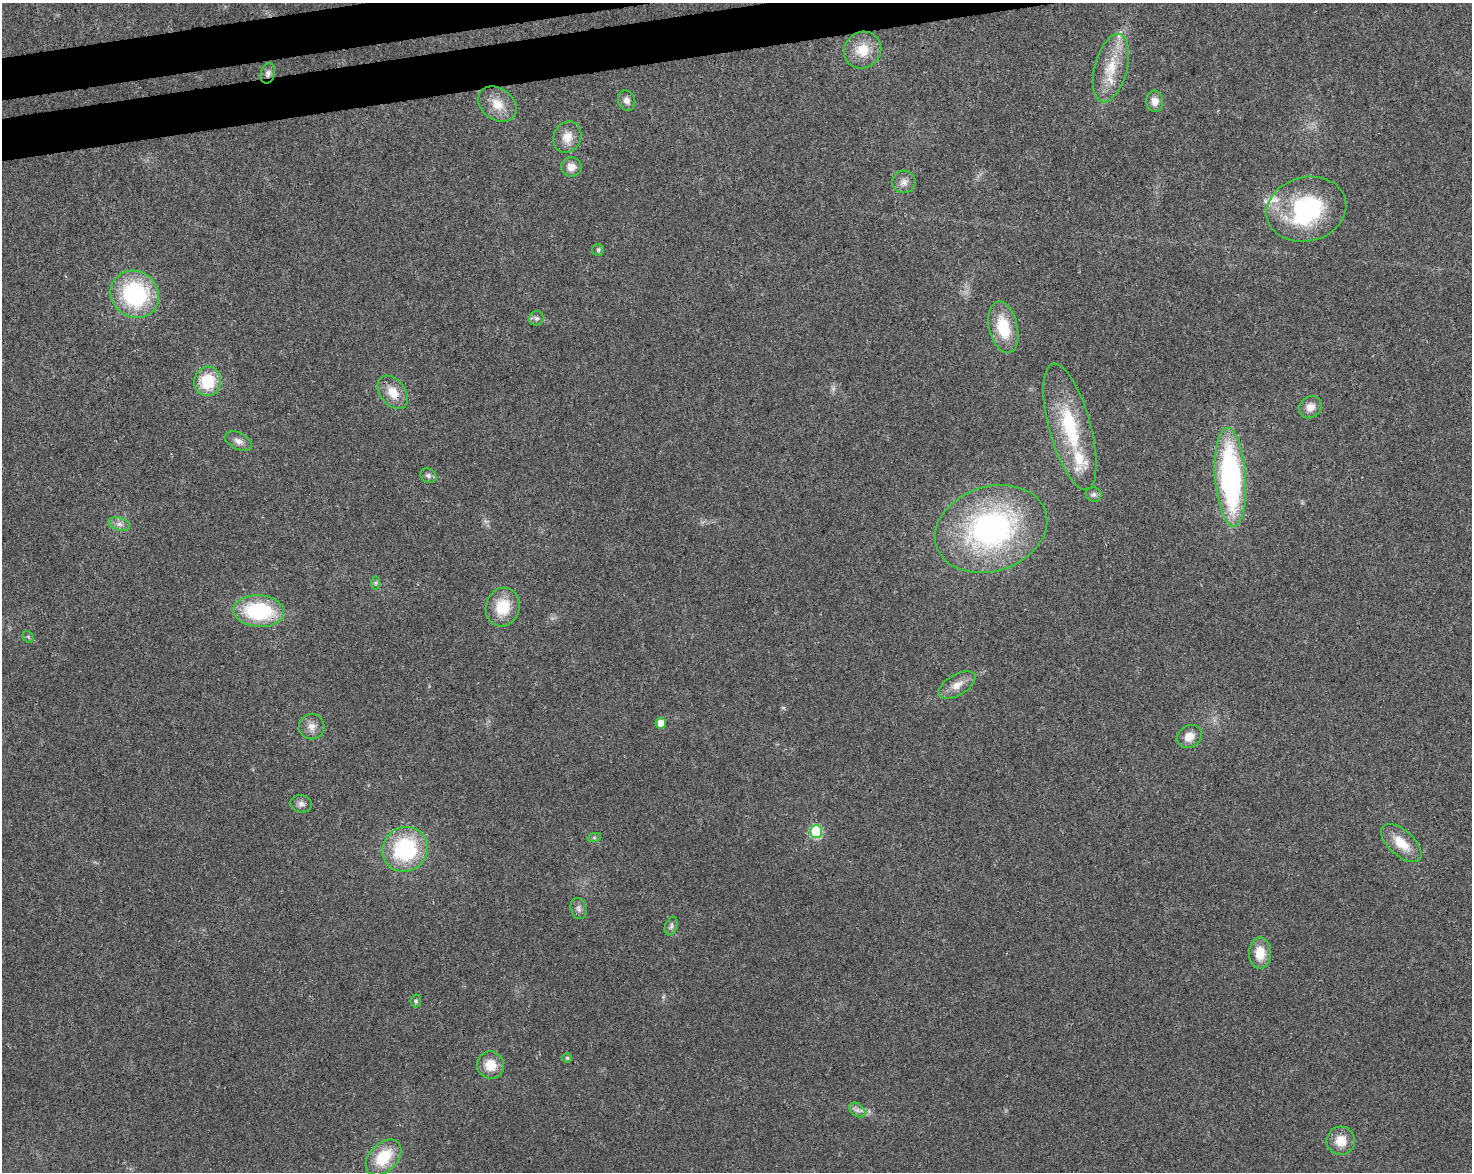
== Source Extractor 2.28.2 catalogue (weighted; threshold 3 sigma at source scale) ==
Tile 8 of 3 x 4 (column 2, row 3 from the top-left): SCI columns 1539-3008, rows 1226-2395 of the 4503 x 4793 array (HDU 1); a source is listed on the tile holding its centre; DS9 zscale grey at full resolution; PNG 1474 x 1174 px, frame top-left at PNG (2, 3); each listed source drawn as its Kron ellipse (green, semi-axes under 4 px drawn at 4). Shown black and unused: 4% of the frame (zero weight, under 3 of 4 exposures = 5% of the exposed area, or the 3 px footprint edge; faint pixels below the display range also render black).
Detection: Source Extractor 2.28.2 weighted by HDU 2 'WHT'; one run over the whole footprint, this tile lists its part. Background 0.0167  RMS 0.0027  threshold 0.0123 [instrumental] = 3 sigma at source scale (4.5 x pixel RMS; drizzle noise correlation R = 1.50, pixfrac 1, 0.0396/0.0396 arcsec/px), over >= 5 px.
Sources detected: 51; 1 too faint to see at this stretch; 1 inside a brighter object's white glare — neither listed nor drawn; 3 inside a brighter listed object's ellipse — not listed separately; the other 46 listed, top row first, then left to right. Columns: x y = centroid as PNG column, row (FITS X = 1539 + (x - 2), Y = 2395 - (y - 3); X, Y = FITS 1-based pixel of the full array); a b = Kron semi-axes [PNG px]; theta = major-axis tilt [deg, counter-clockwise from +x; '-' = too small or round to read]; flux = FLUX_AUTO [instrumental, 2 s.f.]
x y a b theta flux
863 50 19 18 - 6.7
1111 68 35 16 75 9.4
268 73 10 7 75 1.2
627 100 10 8 -70 1.5
1155 101 10 8 -85 2.5
497 104 21 15 -36 5.1
567 137 16 13 67 3.8
571 167 10 9 - 2.7
904 182 11 11 - 1.9
1306 209 40 32 14 33
598 250 6 6 - 0.51
135 294 25 23 -39 30
536 318 7 7 - 0.88
1003 327 26 14 -77 11
208 381 14 13 - 11
393 392 19 12 -52 5
1310 407 12 10 40 2.7
1070 427 65 20 -75 23
238 441 14 8 -25 1.8
428 475 8 7 - 0.93
1230 477 49 15 -86 65
1094 494 8 7 - 0.86
119 524 11 6 -15 1.4
991 529 57 42 18 68
376 583 7 4 90 0.5
503 607 20 16 71 8.5
259 611 25 16 -4 24
28 637 6 5 - 0.47
957 685 20 10 31 3.2
661 723 5 5 - 3
312 727 13 12 - 2.4
1189 736 13 10 31 3.3
301 804 10 8 -15 1.3
816 832 6 6 - 26
594 838 7 4 19 0.49
1401 843 25 12 -42 6.2
405 849 23 22 - 27
579 908 11 7 -71 1.1
671 926 10 6 68 0.88
1260 953 15 11 -89 5.6
416 1001 6 5 - 0.62
567 1058 4 4 - 0.45
490 1065 14 13 - 5.2
857 1110 9 6 -36 1
1341 1141 14 14 - 4.7
384 1157 21 14 46 11
Overlapping masked pixels (flux is a lower limit): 2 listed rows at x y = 268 73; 393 392